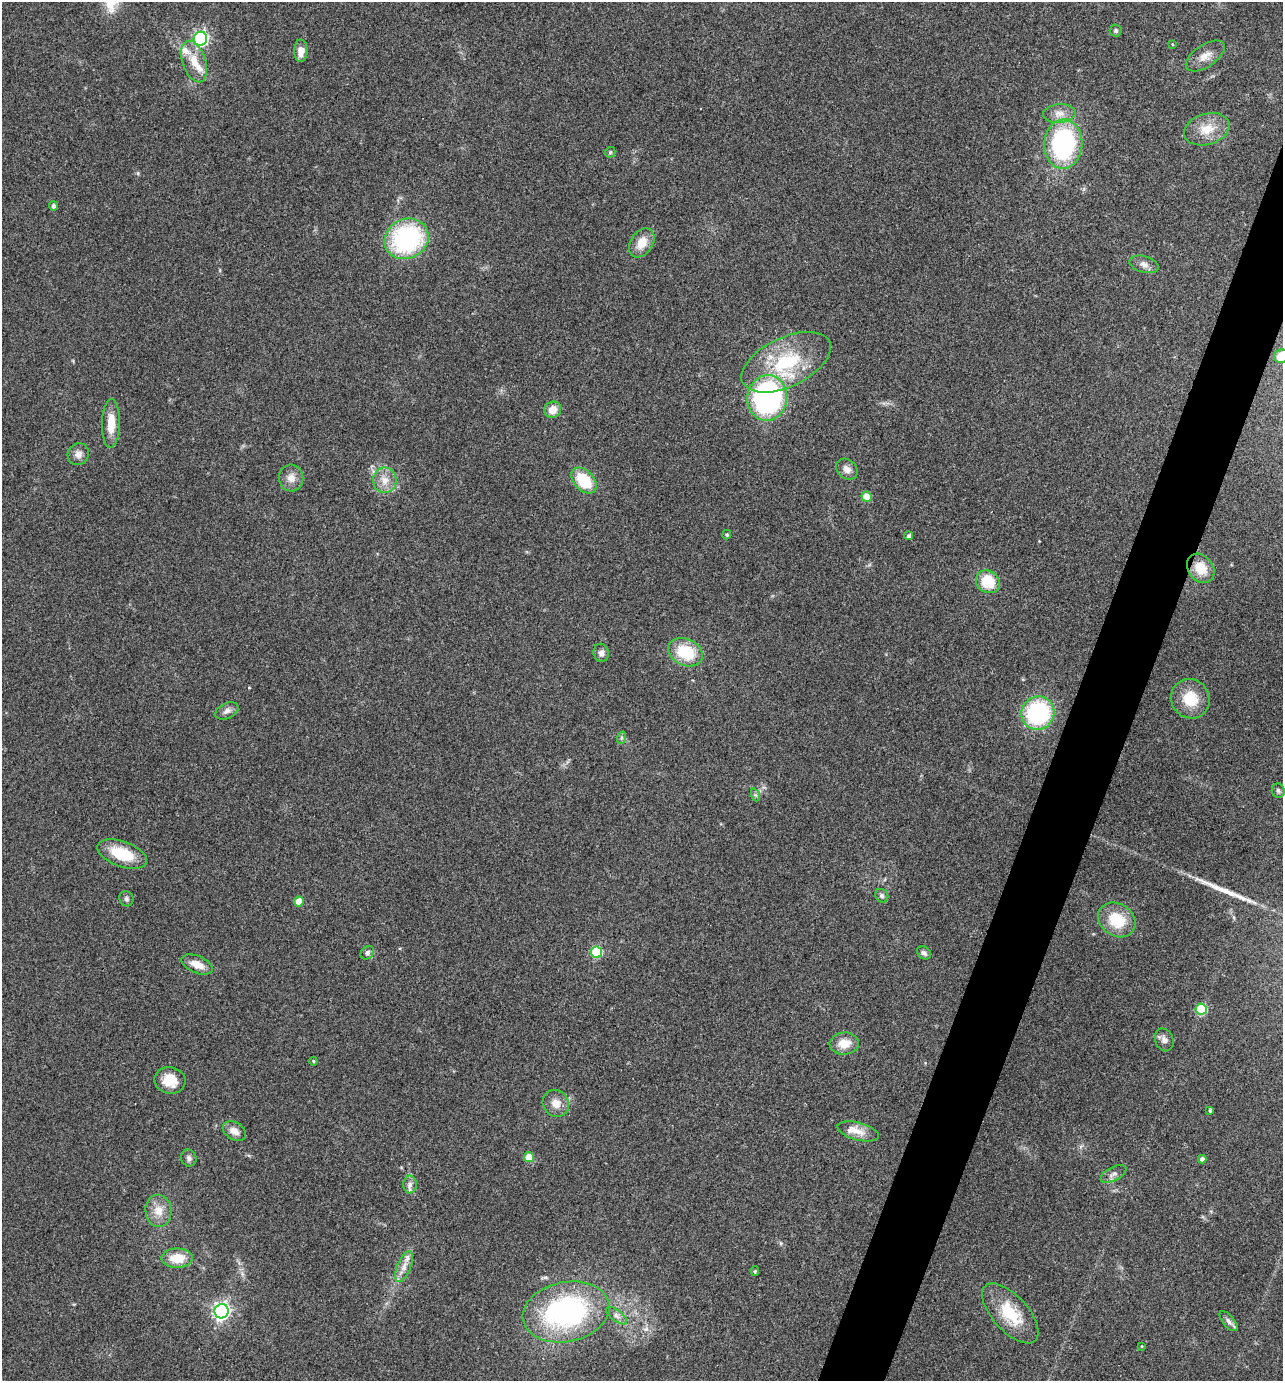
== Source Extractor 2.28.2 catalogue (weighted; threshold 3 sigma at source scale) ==
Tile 10 of 4 x 4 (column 2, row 3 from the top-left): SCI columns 1421-2701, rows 1384-2762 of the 5535 x 5521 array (HDU 1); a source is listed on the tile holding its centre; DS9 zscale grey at full resolution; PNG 1285 x 1383 px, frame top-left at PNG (2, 2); each listed source drawn as its Kron ellipse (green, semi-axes under 4 px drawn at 4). Shown black and unused: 4% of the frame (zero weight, under 3 of 4 exposures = <1% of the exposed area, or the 3 px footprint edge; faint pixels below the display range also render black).
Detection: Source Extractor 2.28.2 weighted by HDU 2 'WHT'; one run over the whole footprint, this tile lists its part. Background 0.165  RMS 0.0072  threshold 0.0322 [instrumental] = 3 sigma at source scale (4.5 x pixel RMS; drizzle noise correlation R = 1.50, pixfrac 1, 0.05/0.05 arcsec/px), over >= 5 px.
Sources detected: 75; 1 long thin detection or spike segment (spike, bleed or trail) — neither listed nor drawn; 4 inside a brighter listed object's ellipse — not listed separately; the other 70 listed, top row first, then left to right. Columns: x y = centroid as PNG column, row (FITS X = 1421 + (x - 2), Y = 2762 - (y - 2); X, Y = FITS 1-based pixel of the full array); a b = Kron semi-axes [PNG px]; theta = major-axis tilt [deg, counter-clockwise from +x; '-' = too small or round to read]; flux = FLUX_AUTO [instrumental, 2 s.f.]
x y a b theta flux
1116 30 6 6 - 1.3
200 39 7 6 - 150
1172 44 4 3 - 0.7
301 51 11 6 89 7
1205 56 22 11 34 8
194 62 21 11 -71 13
1059 113 16 9 4 6.6
1207 129 23 15 17 15
1063 144 25 19 87 100
610 152 5 5 - 1.2
54 206 4 4 - 2.2
407 239 23 19 28 95
642 243 16 11 56 10
1144 264 15 8 -15 4.2
1281 356 7 6 - 11
786 362 48 24 25 54
767 398 23 20 81 150
553 410 9 8 - 8
111 423 24 9 88 12
78 454 11 10 - 4.4
847 469 12 9 -43 4.5
291 478 13 12 - 6
385 480 13 11 -86 7.8
584 481 15 10 -46 28
866 497 5 5 - 12
727 535 5 4 - 0.95
909 536 4 4 - 2.1
1201 568 16 12 -54 15
988 582 12 11 - 24
685 652 18 13 -24 30
601 653 9 7 -75 3
1190 699 20 19 - 20
227 711 12 7 26 3.5
1038 713 17 16 - 84
621 738 6 4 72 1.2
1278 790 7 6 - 1.7
756 795 7 4 -70 1.3
122 854 26 12 -20 26
882 896 7 6 - 1.8
126 899 7 7 - 1.7
299 901 5 5 - 9.8
1117 920 20 16 -35 25
596 952 5 5 - 49
367 953 7 6 - 2.3
924 953 7 6 - 2.1
197 964 16 8 -22 8.3
1201 1009 5 5 - 45
1164 1040 12 9 -67 3.7
844 1044 14 11 4 10
313 1061 4 4 - 0.77
170 1080 15 13 -9 14
556 1103 14 12 -50 7.4
1210 1111 4 3 - 1.1
234 1131 12 8 -30 5.5
858 1131 21 8 -15 8.1
529 1157 5 5 - 12
189 1158 8 7 - 2.3
1202 1159 4 4 - 3.1
1114 1174 14 7 27 3.4
410 1185 9 6 -90 3.2
158 1211 16 13 -85 9.7
177 1258 16 9 1 14
404 1267 16 7 67 5.8
755 1271 5 4 - 0.86
221 1311 7 7 - 260
566 1312 44 30 12 140
1010 1313 37 17 -47 28
617 1316 12 5 -38 3.1
1229 1321 12 5 -49 2.6
1142 1346 4 3 - 0.57
Isophote crosses this tile's border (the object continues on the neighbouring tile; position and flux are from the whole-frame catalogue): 1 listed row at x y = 1281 356